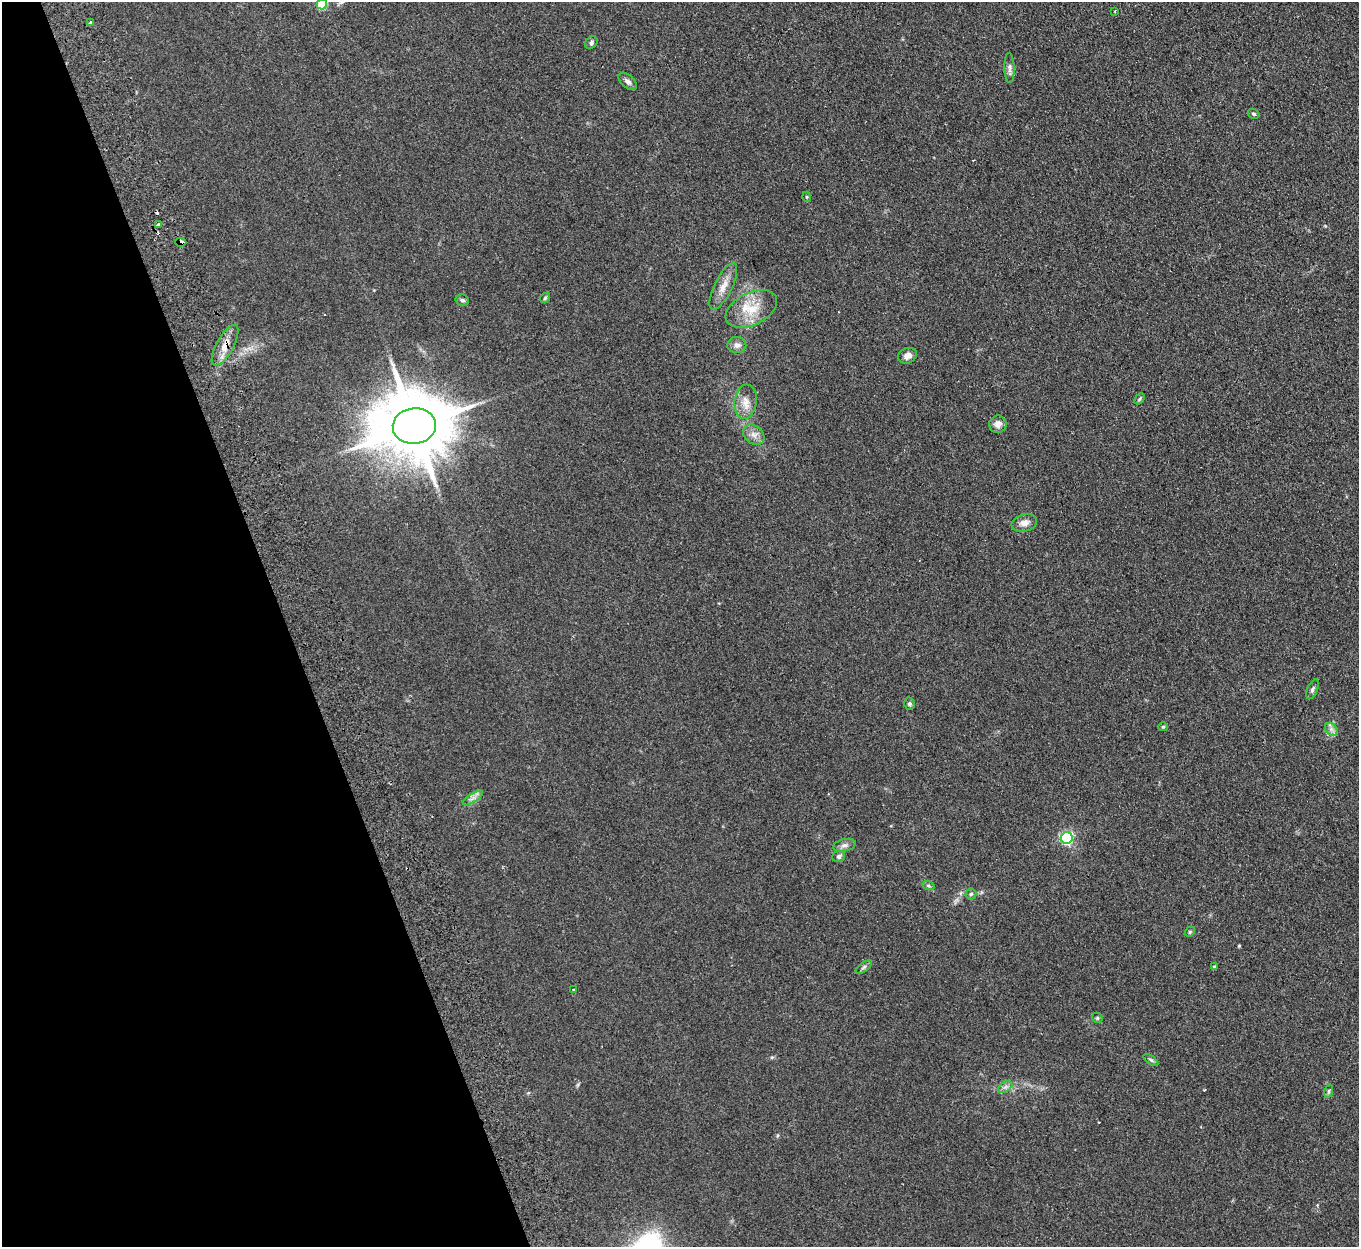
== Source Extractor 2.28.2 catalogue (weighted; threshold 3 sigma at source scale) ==
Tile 5 of 4 x 4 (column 1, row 2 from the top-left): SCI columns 56-1412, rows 2666-3910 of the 5539 x 5457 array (HDU 1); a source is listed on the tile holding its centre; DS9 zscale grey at full resolution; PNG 1361 x 1249 px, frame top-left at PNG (2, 2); each listed source drawn as its Kron ellipse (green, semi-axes under 4 px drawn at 4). Shown black and unused: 21% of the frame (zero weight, under 2 of 3 exposures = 3% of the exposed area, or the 3 px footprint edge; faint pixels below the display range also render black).
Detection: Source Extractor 2.28.2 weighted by HDU 2 'WHT'; one run over the whole footprint, this tile lists its part. Background 0.189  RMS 0.014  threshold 0.0608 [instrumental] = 3 sigma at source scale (4.5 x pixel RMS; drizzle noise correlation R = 1.50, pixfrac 1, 0.05/0.05 arcsec/px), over >= 5 px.
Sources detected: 44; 1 inside a brighter object's white glare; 2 cosmic-ray / hot-pixel residue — neither listed nor drawn; the other 41 listed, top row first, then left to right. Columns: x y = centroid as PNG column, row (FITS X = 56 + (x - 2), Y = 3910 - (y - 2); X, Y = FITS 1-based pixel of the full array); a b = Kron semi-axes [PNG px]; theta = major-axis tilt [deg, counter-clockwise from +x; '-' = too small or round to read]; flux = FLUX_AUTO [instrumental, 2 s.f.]
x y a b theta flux
322 4 5 5 - 64
1115 11 4 2 - 0.92
90 22 3 3 - 8
591 43 7 5 49 2.8
1009 68 15 5 -89 4.8
628 81 11 6 -42 5.1
1254 114 6 4 -30 2.3
807 197 5 3 - 1.2
158 225 4 3 - 11
181 242 5 3 - 51
723 286 25 8 64 15
545 298 6 4 48 1.7
462 300 7 6 - 2.8
751 309 27 16 25 34
225 345 23 8 61 15
737 345 9 8 - 6.3
907 356 9 7 24 7.4
1140 399 6 4 47 1.8
746 402 17 11 83 14
998 424 9 8 - 8.7
414 426 21 18 7 13000
754 435 12 9 -41 8.3
1024 523 13 8 14 8.3
1312 689 10 5 67 3.2
910 704 6 5 - 2.5
1163 727 5 4 - 1.7
1331 729 7 5 -46 4.3
473 798 11 4 33 4.7
1067 838 6 5 - 210
845 845 11 6 13 5
839 856 6 5 - 3.7
928 885 6 4 -19 1.8
971 894 5 5 - 2.2
1190 932 5 4 - 1.8
864 967 9 4 36 2.7
1214 967 3 3 - 2
573 990 4 2 - 0.91
1097 1018 5 5 - 1.7
1151 1060 8 4 -35 2.4
1005 1087 8 5 33 3.4
1329 1091 6 4 71 2
Overlapping masked pixels (flux is a lower limit): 2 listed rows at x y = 181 242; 225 345
Isophote crosses this tile's border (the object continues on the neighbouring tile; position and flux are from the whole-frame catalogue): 1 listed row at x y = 322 4